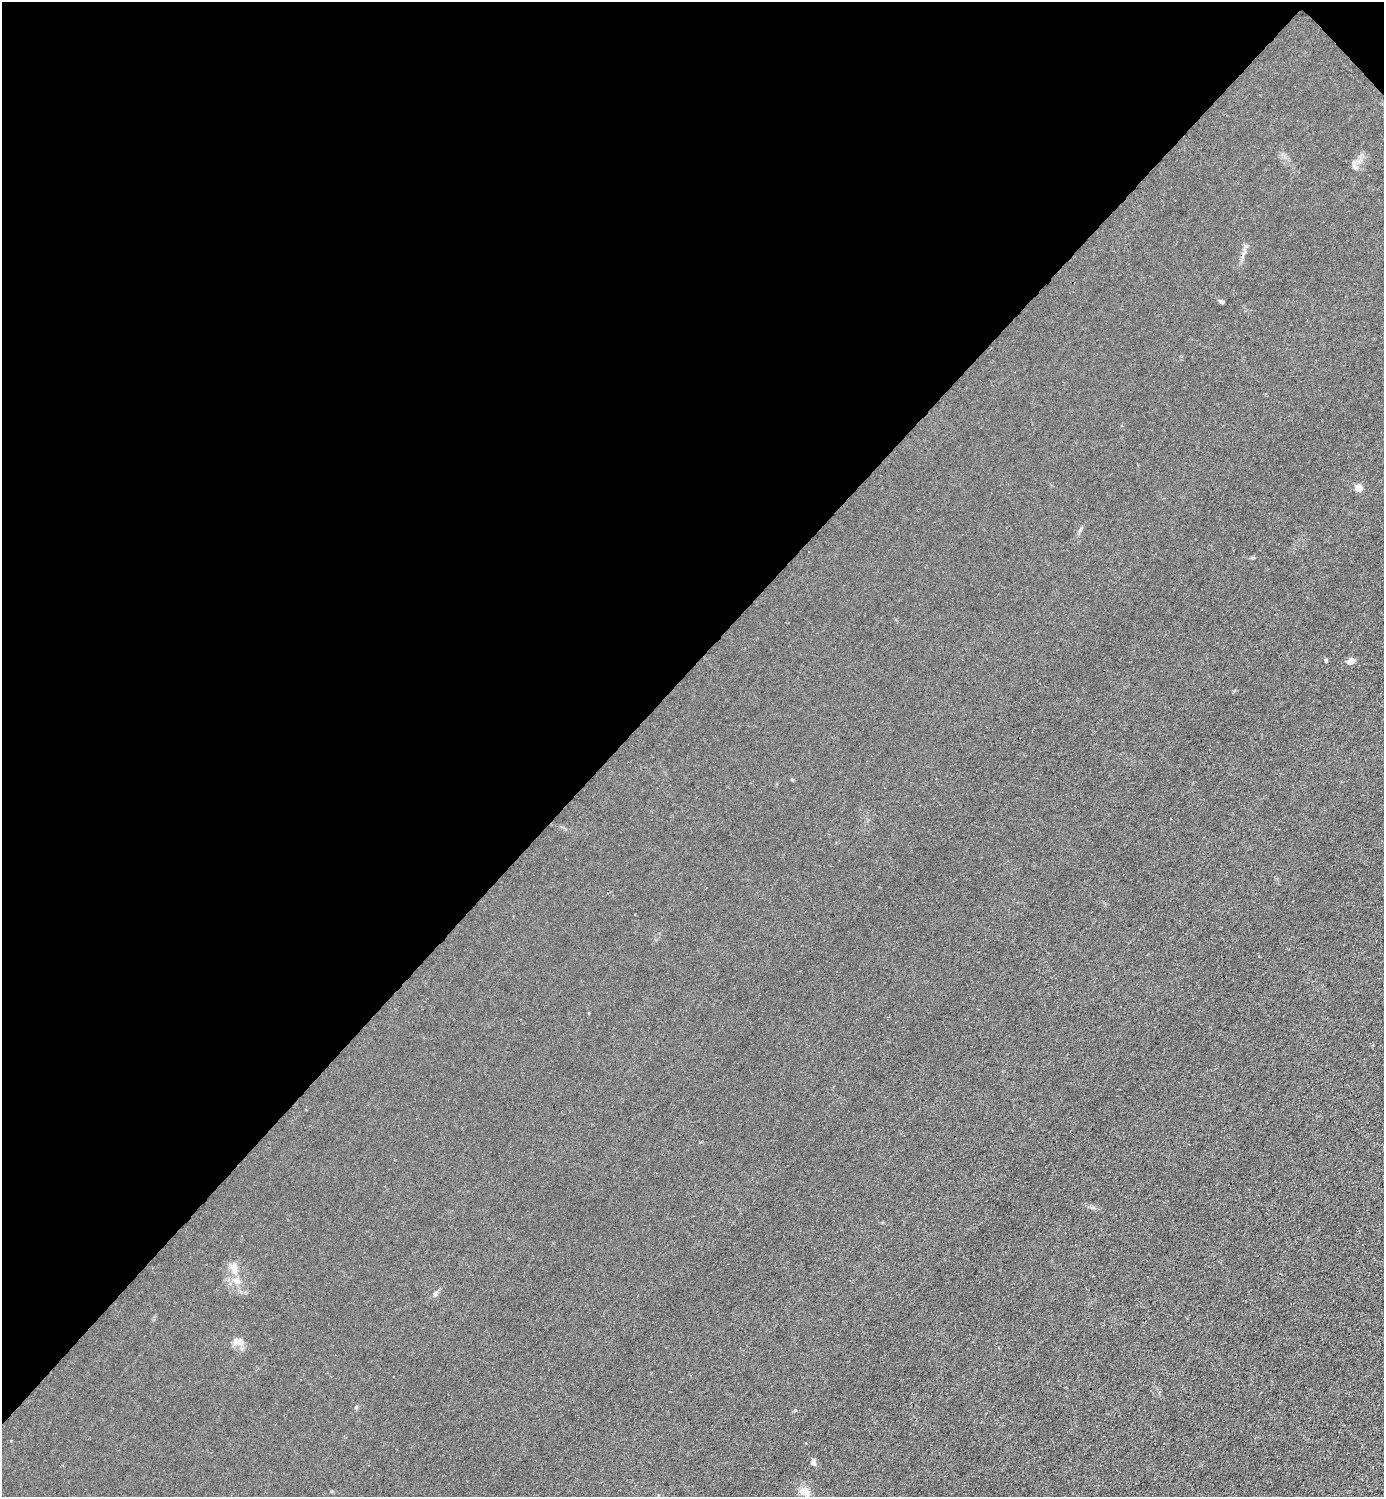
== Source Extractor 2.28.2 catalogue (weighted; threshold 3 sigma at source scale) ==
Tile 2 of 4 x 4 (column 2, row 1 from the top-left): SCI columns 1683-3064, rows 4488-5982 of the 5985 x 5985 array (HDU 1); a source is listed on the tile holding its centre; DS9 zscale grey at full resolution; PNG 1386 x 1499 px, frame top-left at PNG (2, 2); no overlay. Shown black and unused: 45% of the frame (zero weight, under 3 of 4 exposures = <1% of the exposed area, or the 3 px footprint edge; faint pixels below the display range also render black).
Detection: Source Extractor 2.28.2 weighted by HDU 2 'WHT'; one run over the whole footprint, this tile lists its part. Background 0.0215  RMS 0.0062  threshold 0.0279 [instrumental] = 3 sigma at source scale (4.5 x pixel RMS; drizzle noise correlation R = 1.50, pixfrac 1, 0.05/0.05 arcsec/px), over >= 5 px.
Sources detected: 10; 1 inside a brighter listed object's ellipse — not listed separately; the other 9 listed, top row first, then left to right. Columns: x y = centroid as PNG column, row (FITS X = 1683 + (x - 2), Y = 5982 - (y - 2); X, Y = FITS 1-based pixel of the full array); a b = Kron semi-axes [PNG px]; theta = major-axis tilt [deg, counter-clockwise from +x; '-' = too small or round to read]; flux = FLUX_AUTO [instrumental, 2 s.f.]
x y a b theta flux
1222 302 5 4 - 1.2
1358 488 5 4 - 9
1326 660 5 4 - 0.88
1350 661 8 6 30 3.2
234 1269 20 8 -80 5.4
435 1294 6 5 - 1.2
236 1341 12 10 -13 3.8
813 1462 8 6 89 1.8
806 1492 13 4 -82 2.8